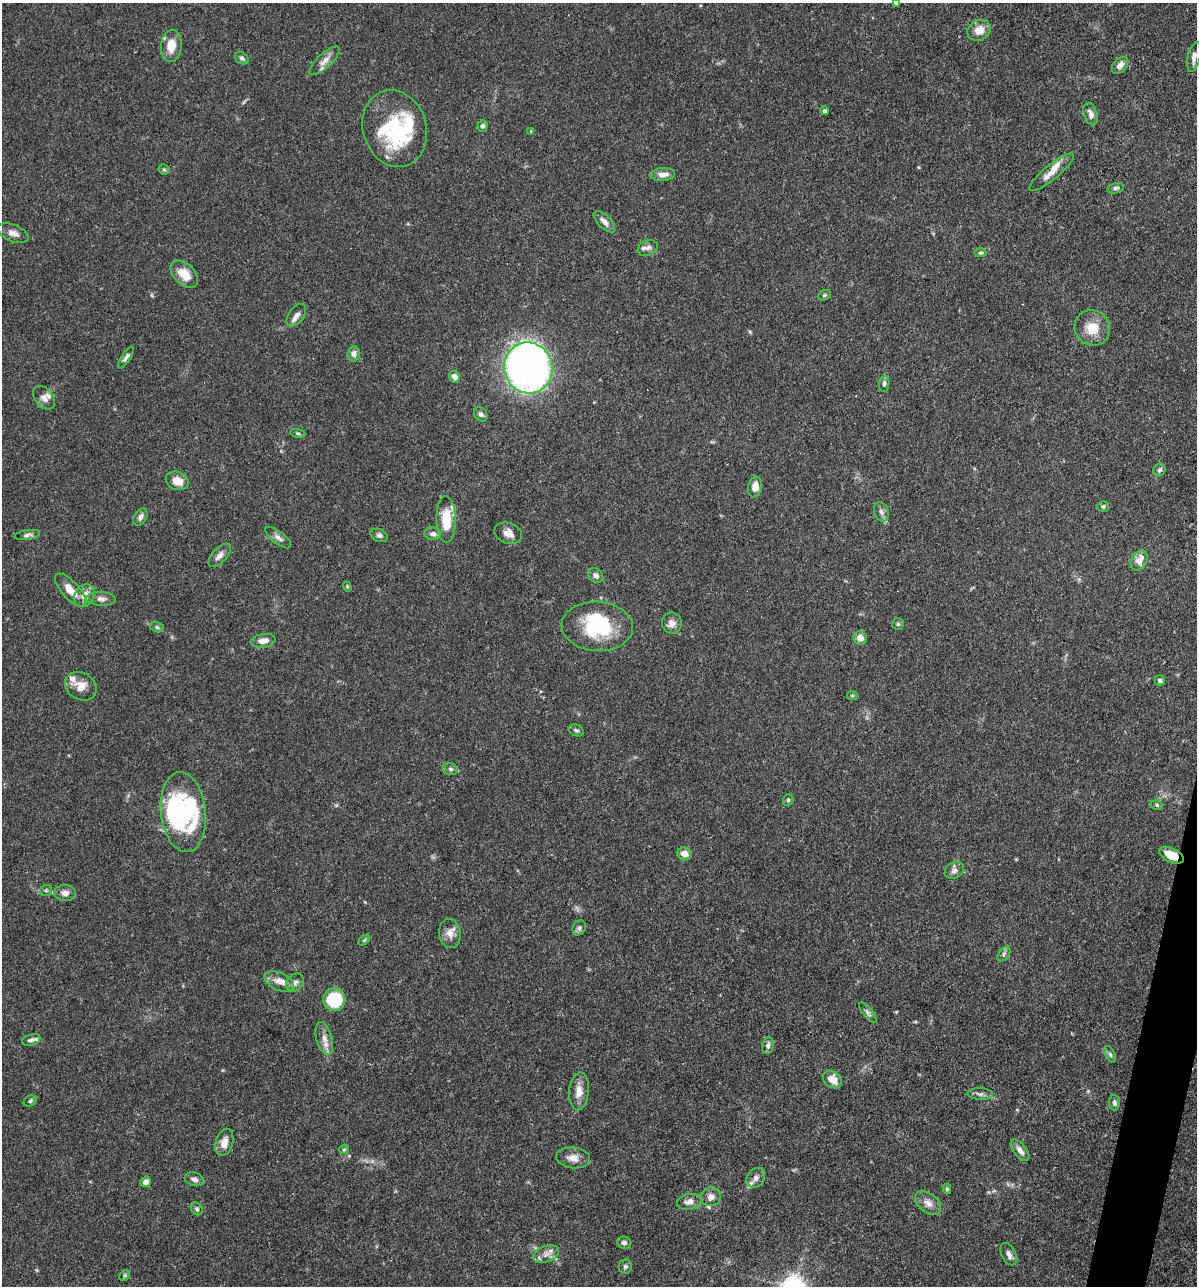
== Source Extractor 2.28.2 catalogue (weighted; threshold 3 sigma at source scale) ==
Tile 6 of 4 x 4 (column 2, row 2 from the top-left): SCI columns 1445-2639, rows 2568-3851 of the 5155 x 5135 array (HDU 1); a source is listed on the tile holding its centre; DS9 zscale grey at full resolution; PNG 1199 x 1288 px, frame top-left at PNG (2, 3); each listed source drawn as its Kron ellipse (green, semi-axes under 4 px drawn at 4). Shown black and unused: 1% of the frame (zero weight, under 3 of 4 exposures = <1% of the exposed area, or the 3 px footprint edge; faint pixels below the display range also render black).
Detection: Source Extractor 2.28.2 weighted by HDU 2 'WHT'; one run over the whole footprint, this tile lists its part. Background 0.102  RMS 0.0038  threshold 0.0169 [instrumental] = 3 sigma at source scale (4.5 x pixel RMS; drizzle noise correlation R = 1.50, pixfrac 1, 0.05/0.05 arcsec/px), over >= 5 px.
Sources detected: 115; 4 inside a brighter object's white glare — neither listed nor drawn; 7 inside a brighter listed object's ellipse — not listed separately; the other 104 listed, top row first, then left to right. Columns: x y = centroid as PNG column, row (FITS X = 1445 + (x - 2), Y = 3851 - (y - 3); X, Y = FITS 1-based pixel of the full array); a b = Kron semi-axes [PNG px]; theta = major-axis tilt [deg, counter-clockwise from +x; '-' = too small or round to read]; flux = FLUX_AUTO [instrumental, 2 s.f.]
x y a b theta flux
896 3 4 4 - 1.4
979 30 12 10 29 4.4
171 46 16 10 85 5.8
1194 57 15 6 77 2.1
242 58 7 5 -38 0.89
324 61 20 7 43 2.7
1120 65 10 6 47 2.2
825 111 4 4 - 0.67
1091 114 11 6 -72 2
483 126 6 5 - 0.96
395 128 39 31 -72 37
531 131 4 4 - 0.31
164 169 5 5 - 0.51
1052 172 28 7 39 4.6
663 175 12 6 5 2.8
1115 188 8 5 11 1
604 222 14 6 -45 2.1
13 233 16 8 -22 2.5
648 248 10 7 23 1.6
981 253 6 4 3 0.56
184 274 16 10 -44 6.1
824 295 6 5 - 0.61
296 315 13 7 53 2
1092 328 18 17 - 7.4
354 354 7 6 - 1.6
126 357 13 4 56 1.2
528 368 25 24 - 250
454 377 6 5 - 2.3
884 383 8 5 83 0.98
44 398 13 9 -48 2.3
481 414 8 6 -56 1.2
298 433 7 4 -9 0.53
1159 470 7 5 54 1.2
177 481 12 9 -19 4.2
755 487 10 7 79 3.2
1103 506 6 5 - 0.77
881 512 10 7 -69 1.6
140 517 9 6 58 1.6
446 519 23 9 -89 10
508 533 14 10 -20 3.1
433 534 8 6 -9 1.4
27 535 13 5 8 1.2
379 535 9 6 -23 1.1
278 538 15 6 -38 1.7
220 555 14 7 47 2
1139 560 11 7 59 3.9
596 575 8 6 -38 1.5
347 587 5 4 - 0.48
71 590 21 8 -48 5
84 596 12 9 58 3.5
101 599 14 6 -3 1.8
672 623 10 10 - 2.4
898 624 6 6 - 0.63
597 626 36 24 -4 25
157 627 7 5 -17 0.78
860 638 7 6 - 2.7
263 641 12 6 9 2.7
1160 680 5 5 - 0.99
81 686 17 13 -31 4.8
852 695 5 4 - 0.44
576 730 8 5 -25 0.79
450 769 7 5 -16 0.95
788 800 6 5 - 0.77
1157 805 6 4 -18 0.69
183 812 40 22 -84 37
684 854 7 6 - 2.8
1171 855 13 7 -26 6.2
954 870 10 8 32 1.7
46 890 6 5 - 0.66
65 893 11 8 -3 2.1
579 928 8 6 63 0.97
450 933 14 10 -81 3.1
364 940 6 4 44 0.47
1004 954 8 5 56 1
279 981 16 8 -24 3.6
295 983 10 8 48 1.6
334 1000 11 11 - 21
868 1013 12 4 -50 1.1
324 1038 17 8 -75 3
31 1040 9 5 16 1.2
768 1045 8 6 80 1.4
1110 1054 9 5 -63 0.9
832 1080 10 7 -38 4.2
579 1091 19 10 85 4
980 1094 13 6 -3 1.3
30 1101 7 5 33 0.69
1114 1103 8 5 -88 1.1
224 1142 14 8 74 3.4
344 1150 5 4 - 0.46
1020 1150 13 6 -52 2.3
573 1158 17 10 -6 3.5
756 1178 10 8 52 2.1
194 1179 10 6 -19 1.6
145 1182 5 5 - 1.9
947 1189 5 4 - 0.61
711 1197 10 9 - 2.4
689 1202 12 8 12 2.2
928 1203 15 9 -39 2.8
197 1209 6 5 - 0.8
624 1243 7 6 - 1.2
546 1254 13 8 20 2.5
1009 1254 12 7 -65 1.9
625 1266 7 6 - 0.85
125 1275 6 4 45 0.54
Overlapping masked pixels (flux is a lower limit): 1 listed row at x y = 1171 855
Isophote crosses this tile's border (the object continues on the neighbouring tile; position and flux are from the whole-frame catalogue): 2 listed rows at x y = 896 3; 1194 57